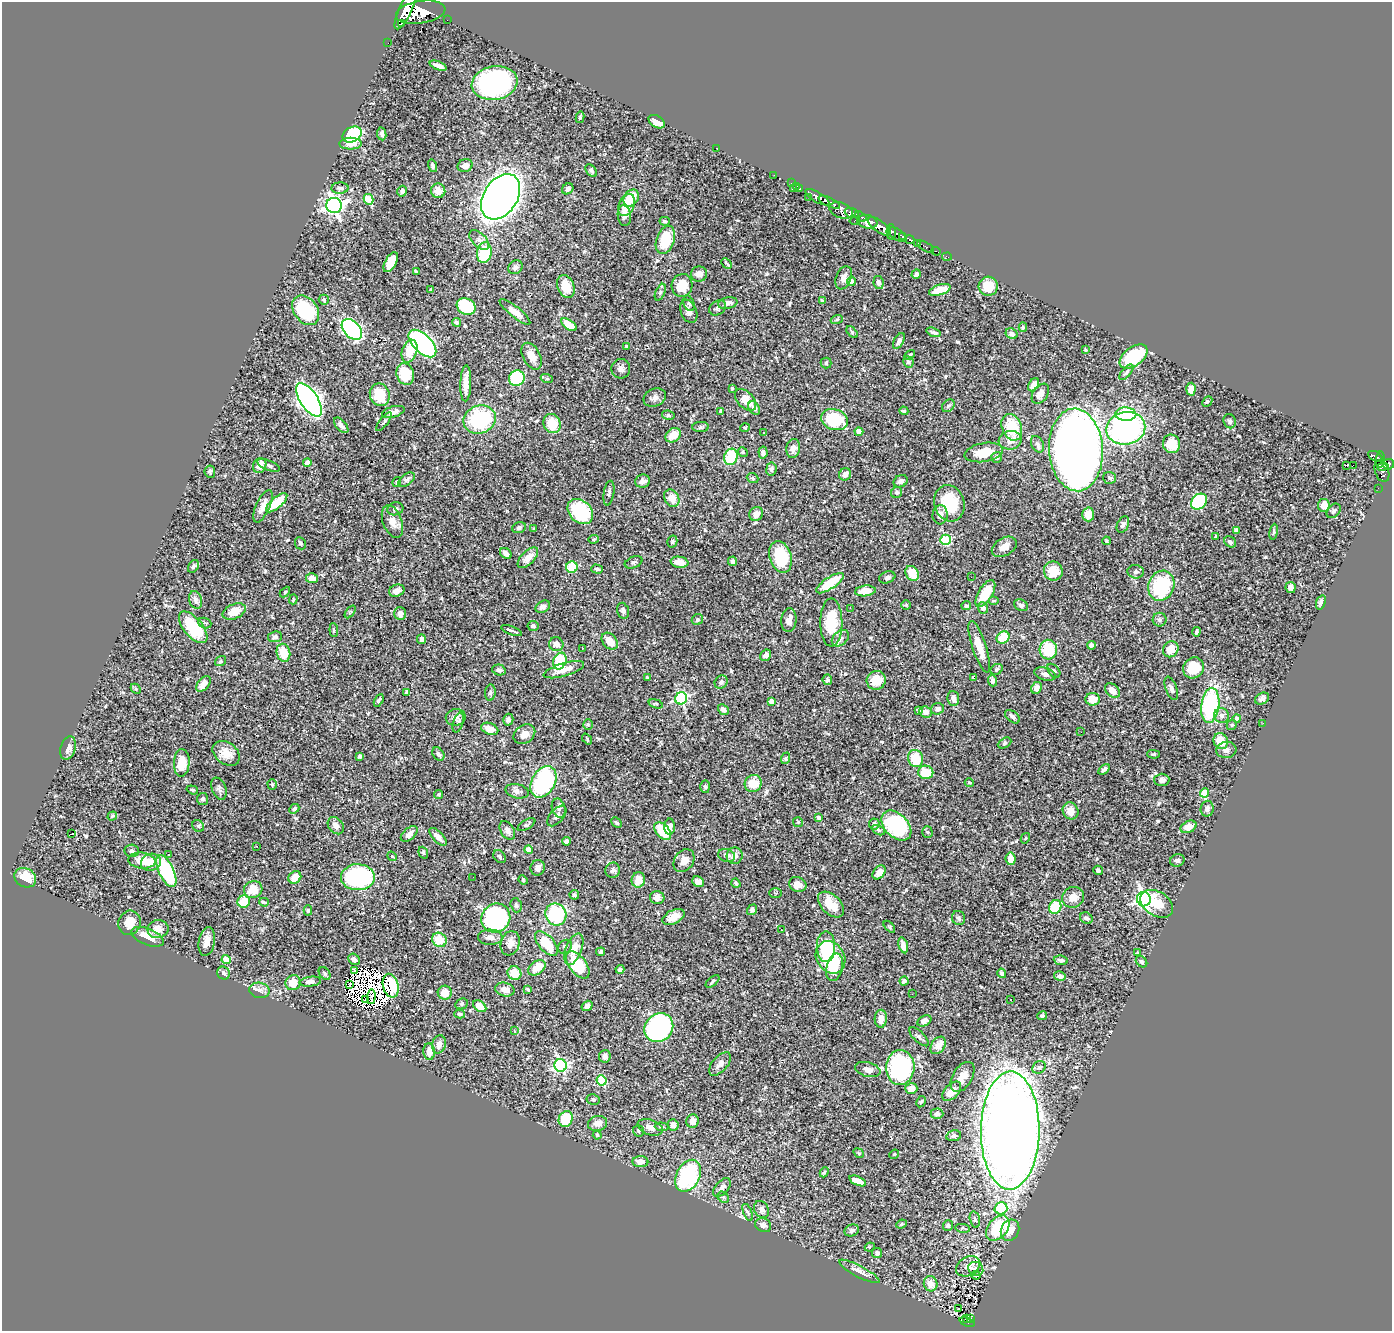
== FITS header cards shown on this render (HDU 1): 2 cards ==
NAXIS1  =                 1390
NAXIS2  =                 1329

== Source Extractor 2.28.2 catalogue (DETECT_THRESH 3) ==
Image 1390 x 1329 px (HDU 1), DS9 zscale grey, 1 PNG px = 1 image px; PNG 1394 x 1333 px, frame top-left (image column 1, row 1329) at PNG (2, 2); each listed source drawn as its Kron ellipse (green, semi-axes under 4 px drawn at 4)
Background 0.647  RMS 0.021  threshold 0.0621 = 3 sigma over >= 5 px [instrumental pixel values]
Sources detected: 583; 12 with non-positive FLUX_AUTO (blend fragments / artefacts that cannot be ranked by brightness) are neither listed nor drawn; of the other 571, the 500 brightest by FLUX_AUTO listed and drawn (71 fainter detections omitted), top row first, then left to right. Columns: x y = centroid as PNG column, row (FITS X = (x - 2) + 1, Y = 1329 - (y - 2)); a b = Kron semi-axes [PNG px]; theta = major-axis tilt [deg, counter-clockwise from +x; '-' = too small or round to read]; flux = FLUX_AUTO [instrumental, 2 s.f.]
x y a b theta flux
405 10 21 6 65 1900
421 12 25 11 9 3400
447 20 2 2 - 7.4
401 24 2 2 - 1400
388 43 2 2 - 5.3
438 66 9 4 -21 5.3
495 83 23 16 10 280
580 117 6 4 79 2.3
657 122 9 5 -33 16
352 134 10 7 27 150
382 134 6 4 -81 3.6
350 144 11 6 1 11
717 148 3 2 - 59
432 166 6 4 -75 2.4
465 166 8 6 19 7.2
591 171 7 4 -49 2.6
774 175 2 2 - 7
791 183 2 2 - 8.2
797 186 3 2 - 20
340 188 8 5 3 3.5
568 189 6 5 - 4.5
793 189 3 3 - 28
800 189 3 3 - 21
402 191 5 5 - 4.4
438 191 7 7 - 14
501 197 25 17 57 1800
809 197 2 2 - 5.2
817 197 14 5 -30 820
631 198 9 7 55 26
368 199 5 4 - 46
829 202 12 4 -25 650
334 205 8 7 - 630
627 205 12 7 66 20
841 210 12 7 -21 440
852 213 7 5 -21 400
624 216 10 6 -82 7.3
861 217 6 3 -29 190
665 221 5 4 - 2
855 221 5 3 - 72
867 222 10 6 -12 550
879 226 13 5 -35 1300
891 232 8 4 -88 290
897 235 10 5 -35 400
903 236 4 2 - 190
479 240 12 7 -46 6.1
665 240 14 9 71 45
910 240 5 3 - 130
917 243 3 3 - 83
926 247 10 3 -31 46
936 251 5 3 - 14
484 253 10 7 80 68
947 257 5 4 - 11
391 262 11 5 62 28
727 263 6 2 -44 1.9
515 267 7 6 - 3.8
416 272 4 3 - 2.1
699 274 8 7 - 9.6
916 274 5 4 - 3.7
844 278 12 7 69 7.6
851 281 4 4 - 11
878 282 6 5 - 4.6
682 285 11 10 - 24
566 286 12 8 -67 22
988 286 9 9 - 30
431 290 3 3 - 2
940 290 11 5 18 23
660 292 9 4 67 3.2
324 300 5 5 - 2.2
822 301 4 3 - 3.1
689 303 8 5 -69 3.3
728 303 10 5 11 7.2
466 306 10 8 -30 81
718 308 9 6 36 3.9
306 310 16 11 -54 91
689 311 12 8 -67 7.1
515 312 19 5 -39 10
837 319 6 4 20 2
456 322 5 4 - 2.4
569 325 9 4 -36 25
1023 327 5 4 - 2.2
352 329 12 8 -45 270
852 332 7 4 -47 2.1
933 332 7 3 -18 3.3
1012 334 6 5 - 4.6
899 341 9 4 60 4.8
422 343 17 9 -44 400
626 346 3 3 - 1.6
1085 350 3 3 - 1.7
409 351 12 7 72 25
910 355 6 3 34 1.6
532 356 14 8 -62 13
1133 356 16 9 37 85
908 362 6 5 - 3.3
826 363 5 5 - 1.9
621 369 10 9 - 6.2
1126 372 9 4 49 2.9
405 374 11 8 -71 41
517 378 8 7 - 82
547 379 6 4 -19 1.7
466 383 18 5 88 15
1033 385 7 5 57 9.4
732 388 3 3 - 2.4
1191 389 6 4 86 12
1040 394 11 7 56 9.2
380 395 11 10 - 44
655 398 11 8 24 7.2
309 400 19 9 -57 620
746 400 13 8 -47 19
1207 401 6 4 47 2.1
948 406 7 5 44 2.9
754 408 7 5 -56 7.4
721 411 4 4 - 3.7
904 411 4 4 - 2.4
393 412 11 5 16 7.9
1126 414 10 7 -1 84
668 415 6 4 -10 2.5
480 419 17 13 20 110
834 420 14 10 -18 75
1230 421 7 6 - 3.5
384 422 11 3 52 2.3
552 424 10 8 -63 32
341 425 9 5 -50 5.7
701 427 8 5 4 2.9
1012 427 14 9 -68 42
745 428 5 4 - 2.2
1126 428 19 16 13 300
859 432 4 4 - 12
763 433 3 3 - 2.1
673 435 8 6 40 21
1010 440 11 9 9 12
1037 444 9 6 -65 4.2
1172 444 9 8 - 26
793 448 9 7 82 7.8
1076 450 41 27 -87 2300
743 452 5 4 - 1.8
763 452 6 4 -85 4.3
984 452 19 9 9 32
1375 456 8 4 -28 140
731 457 8 6 71 54
997 457 5 5 - 5.1
1380 460 8 4 84 150
307 463 4 4 - 12
1388 464 6 5 - 290
269 465 12 5 -21 3.7
1347 465 3 3 - 14
1353 465 2 2 - 2100
260 466 8 6 64 10
1383 467 5 3 - 210
771 469 6 5 - 3.1
1382 471 11 7 -70 300
210 472 6 5 - 3.2
845 474 6 6 - 9
753 478 6 4 -23 2.1
1109 478 7 6 - 3.3
407 479 9 5 36 3.4
643 481 7 6 - 5.3
901 481 7 6 - 4.6
397 482 5 4 - 2
1378 488 2 2 - 4.2
897 492 6 5 - 2.7
609 493 12 5 81 3.6
672 498 9 7 -59 17
1199 502 9 7 42 96
277 503 13 5 41 42
949 503 18 15 -73 60
1324 505 6 6 - 18
263 506 17 7 65 12
395 509 8 6 17 4.4
580 511 14 11 -44 110
1334 511 8 6 47 3.5
756 514 7 6 - 11
1088 514 7 6 - 17
940 515 9 7 85 9.2
392 521 17 9 -69 12
1123 525 8 5 66 4.4
519 528 7 5 23 4
534 529 3 3 - 1.9
1236 530 4 4 - 4.4
1274 532 8 4 81 2.3
1216 537 3 3 - 1.6
594 539 5 4 - 1.7
946 540 5 5 - 96
672 541 6 5 - 2.2
1106 541 4 3 - 1.6
1230 542 6 5 - 4.2
300 543 6 5 - 2.5
1004 547 13 8 30 11
506 553 6 5 - 6.9
780 557 16 11 -73 64
528 558 13 6 44 13
733 561 5 4 - 3.4
634 562 9 5 20 3.7
679 562 9 5 -10 12
193 566 7 5 54 3
572 567 6 5 - 34
597 569 6 3 -16 2.3
1053 571 9 9 - 26
1136 572 8 7 - 4.3
912 573 8 6 -57 25
887 577 8 5 22 3.6
971 577 2 2 - 1.6
312 578 6 5 - 13
830 583 16 6 34 41
1161 586 15 13 70 97
1290 587 5 5 - 5
397 591 8 6 18 8.6
865 591 10 5 7 18
285 592 6 3 46 1.7
985 593 15 7 59 37
293 599 5 4 - 1.6
196 600 9 6 -72 5.9
994 601 5 3 - 1.8
1321 602 7 4 72 3.7
906 605 5 5 - 1.7
1021 605 7 5 -28 3
966 606 5 4 - 2.5
543 607 8 5 30 5.8
850 608 3 2 - 2.4
983 608 6 5 - 7.3
234 611 12 7 23 19
623 611 8 5 -74 4.8
350 612 7 3 52 1.9
400 614 6 5 - 7.5
697 620 6 5 - 2.6
789 620 12 7 84 8.3
1159 620 7 7 - 3.3
205 623 7 5 -21 2.9
831 623 24 11 -90 55
533 626 5 5 - 3.6
193 627 19 9 -50 69
334 630 7 4 -84 2.1
512 631 11 3 -20 6.6
1197 632 5 3 - 2.8
275 637 7 5 8 3.3
840 638 10 7 43 5.8
1003 638 7 5 39 39
421 639 5 4 - 4
610 641 9 7 -50 17
556 644 7 7 - 8.1
1091 645 4 4 - 3.6
979 647 27 7 -72 22
582 648 3 2 - 2.5
1171 649 8 7 - 23
1048 650 10 8 -86 47
283 653 9 6 -76 29
766 655 6 5 - 7
221 661 6 4 37 1.7
560 661 9 6 66 70
1193 668 11 10 - 33
997 669 6 5 - 2.5
499 670 7 5 -15 3.8
564 670 21 6 16 14
1054 671 8 5 -50 3
1045 674 11 6 -16 6.6
647 677 4 3 - 1.6
973 677 4 3 - 1.7
827 680 5 5 - 3.3
876 680 10 9 - 22
992 681 5 4 - 3.7
721 682 7 6 - 3.9
203 684 9 5 48 11
1036 688 6 5 - 7.2
1171 688 12 5 -69 5.3
136 689 6 4 -45 1.9
1112 691 8 6 -43 15
407 692 4 3 - 2.7
490 693 8 5 85 3
681 698 6 6 - 170
953 699 7 6 - 7.5
1093 699 7 6 - 21
1262 699 7 5 28 4.2
379 700 7 3 60 3.1
771 701 4 4 - 7.6
656 704 7 4 -18 1.8
1210 705 17 9 83 160
937 709 6 5 - 5
723 710 6 4 -42 6.1
919 710 4 3 - 2.6
926 712 6 5 - 8.6
1221 715 7 7 - 5.7
456 717 10 8 12 6.7
1012 717 9 5 -39 4.9
1237 718 4 4 - 5
508 720 6 5 - 4.8
458 723 10 5 72 3.7
1263 723 2 2 - 4
588 724 5 4 - 2
1232 725 5 4 - 1.9
490 729 9 5 -20 16
1081 732 2 2 - 2.1
524 734 11 9 36 9.8
587 739 6 4 -49 1.7
1221 741 8 7 - 25
1005 743 7 5 28 2.4
68 748 12 7 73 8.3
1226 750 10 8 6 5.9
226 753 15 10 -37 18
438 754 7 5 -54 4.3
1153 754 6 4 -1 2.2
360 756 4 3 - 2.6
786 758 6 4 72 1.8
916 759 9 7 -71 35
182 763 14 8 87 29
1104 769 6 4 35 3.1
926 772 7 6 - 28
1162 780 7 6 - 4.2
543 782 17 11 60 210
753 783 9 8 - 33
969 783 4 4 - 1.9
272 784 5 4 - 1.8
705 787 6 5 - 2.5
219 789 11 7 -68 4.5
192 790 6 4 -19 1.8
517 791 12 7 -12 5.5
1205 793 4 4 - 44
439 794 4 4 - 1.8
203 799 6 5 - 3.7
559 808 9 6 -74 4.9
294 809 5 4 - 3.1
1207 809 8 6 86 5
1071 811 9 7 -59 13
112 816 5 3 - 1.6
557 816 12 6 49 6.3
818 817 4 4 - 3.1
798 822 5 5 - 1.6
616 823 6 3 -45 1.9
874 824 5 5 - 5.1
526 825 10 4 31 2.7
198 826 6 5 - 2.6
336 826 9 7 -51 8.2
896 826 17 11 -46 120
670 827 8 5 88 6.6
1189 827 8 5 25 14
507 830 10 6 -58 5.5
878 830 7 4 -27 2.5
663 831 10 6 -47 46
927 832 5 5 - 1.7
71 834 3 2 - 18
409 834 10 5 40 7.7
438 837 11 5 -47 7.5
1025 838 5 4 - 1.6
566 841 4 4 - 4.6
256 846 3 2 - 2.2
529 850 4 4 - 20
132 851 7 6 - 3.2
423 853 6 4 -70 1.8
168 855 3 3 - 2.8
727 855 9 6 -16 5.4
392 856 5 3 - 1.8
735 856 8 8 - 7.1
500 857 7 5 -50 2.9
1011 859 6 5 - 14
1177 860 7 6 - 4
142 861 13 8 -6 23
684 861 12 9 54 11
151 862 10 8 19 20
538 868 8 7 - 7.3
613 870 7 7 - 4.2
1098 870 5 4 - 3.3
166 871 17 7 -65 100
879 872 8 5 52 9.3
295 877 7 6 - 19
358 877 17 13 0 180
473 877 2 2 - 2.1
25 878 11 9 -30 29
523 880 5 4 - 1.6
638 880 7 6 - 16
698 882 6 5 - 9.8
736 883 5 3 - 2.5
798 884 9 7 -23 11
253 889 9 8 - 24
775 893 6 5 - 2.1
574 895 5 4 - 2.7
1073 897 11 10 - 13
657 898 7 6 - 8.7
1144 899 7 7 - 420
244 902 6 6 - 33
264 902 5 2 - 1.8
1157 904 18 12 -32 22
516 905 7 5 -72 3.3
831 905 15 9 -44 24
1055 907 7 6 - 48
308 910 5 4 - 1.9
752 910 5 4 - 3.8
556 914 11 10 - 96
673 917 12 7 26 16
496 918 15 14 - 230
958 918 7 6 - 3.5
1086 918 7 5 -31 3.7
129 923 12 11 - 17
889 927 7 4 -46 2
158 929 10 9 - 13
781 930 3 2 - 2
147 937 17 8 -23 18
490 937 12 7 -1 9
439 940 7 7 - 27
207 942 15 8 80 12
510 943 12 9 72 11
546 944 15 7 -49 33
903 945 8 4 -76 8.7
565 947 7 6 - 4.7
826 947 15 9 -90 40
574 949 16 8 68 20
600 952 4 4 - 2.4
1138 953 4 3 - 1.9
830 957 17 14 -57 100
354 959 6 5 - 5.1
226 960 4 4 - 34
1061 960 7 4 -6 3.8
1142 962 6 5 - 2.9
578 965 16 8 -52 60
835 967 14 8 77 23
537 968 9 6 36 22
620 969 4 3 - 3.2
354 971 3 2 - 1.7
223 973 7 6 - 3.2
325 973 7 5 -51 2.5
514 973 7 6 - 22
1002 973 5 4 - 3.8
1060 976 6 4 -13 6.9
713 981 8 3 40 2
904 981 4 4 - 4.4
310 982 11 5 7 4.9
293 983 8 7 - 19
350 985 4 2 - 1.5
391 986 12 7 -75 42
505 989 10 6 -13 9.5
528 989 4 3 - 2.5
259 990 10 7 -12 6.7
445 993 7 7 - 17
912 994 2 2 - 11
371 997 7 2 85 1.5
366 999 3 2 - 2.2
1010 999 3 3 - 7.9
462 1004 6 5 - 2.1
480 1006 7 5 -38 20
587 1006 6 4 35 4.5
460 1014 5 4 - 2.1
1042 1016 5 4 - 2.6
881 1019 9 6 87 11
924 1021 7 5 28 6.7
659 1028 15 13 45 270
514 1031 3 3 - 4
919 1037 12 5 -44 4.2
439 1044 9 6 76 7.8
938 1045 9 6 55 14
429 1052 8 5 -85 12
605 1056 6 6 - 6.1
720 1064 14 7 49 7.8
561 1065 6 6 - 260
900 1067 17 14 86 230
1039 1067 7 5 35 3.2
868 1069 13 7 -15 8.6
962 1077 16 10 59 16
602 1080 5 5 - 78
911 1088 6 5 - 11
952 1091 11 7 46 16
593 1099 6 5 - 3
921 1102 6 4 61 1.7
937 1114 6 5 - 3.2
566 1119 8 6 62 50
693 1121 6 6 - 9.1
597 1123 9 7 8 9.1
673 1125 6 5 - 9.9
650 1127 13 7 -20 9.2
662 1127 7 4 -5 2.1
638 1131 6 5 - 2.4
1010 1131 59 29 89 3200
597 1135 4 4 - 1.6
954 1136 7 5 12 3.7
859 1153 5 3 - 1.8
894 1154 5 4 - 1.7
640 1162 8 5 -3 7
824 1172 5 4 - 2.2
688 1176 17 11 63 130
858 1181 9 4 -22 14
722 1188 11 6 47 6.3
723 1197 6 5 - 2.5
1001 1208 6 6 - 110
761 1209 9 7 -59 5.5
748 1212 9 3 -69 2.1
975 1219 8 5 -74 3
901 1224 5 4 - 1.8
763 1225 8 6 -27 4.8
948 1225 5 5 - 2.5
963 1228 7 4 -10 1.9
998 1228 14 9 49 72
852 1230 7 5 20 4
1010 1230 11 9 67 15
870 1247 5 4 - 2
877 1253 5 5 - 4.1
968 1266 13 9 27 9.2
976 1269 8 7 - 9.1
859 1271 22 5 -28 8.7
976 1275 5 2 - 2.9
931 1284 8 6 -73 11
958 1309 3 2 - 4.2
971 1318 3 2 - 9
966 1319 3 3 - 22
967 1322 8 3 -20 100
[71 fainter detections neither listed nor drawn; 12 non-positive-flux detections neither listed nor drawn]